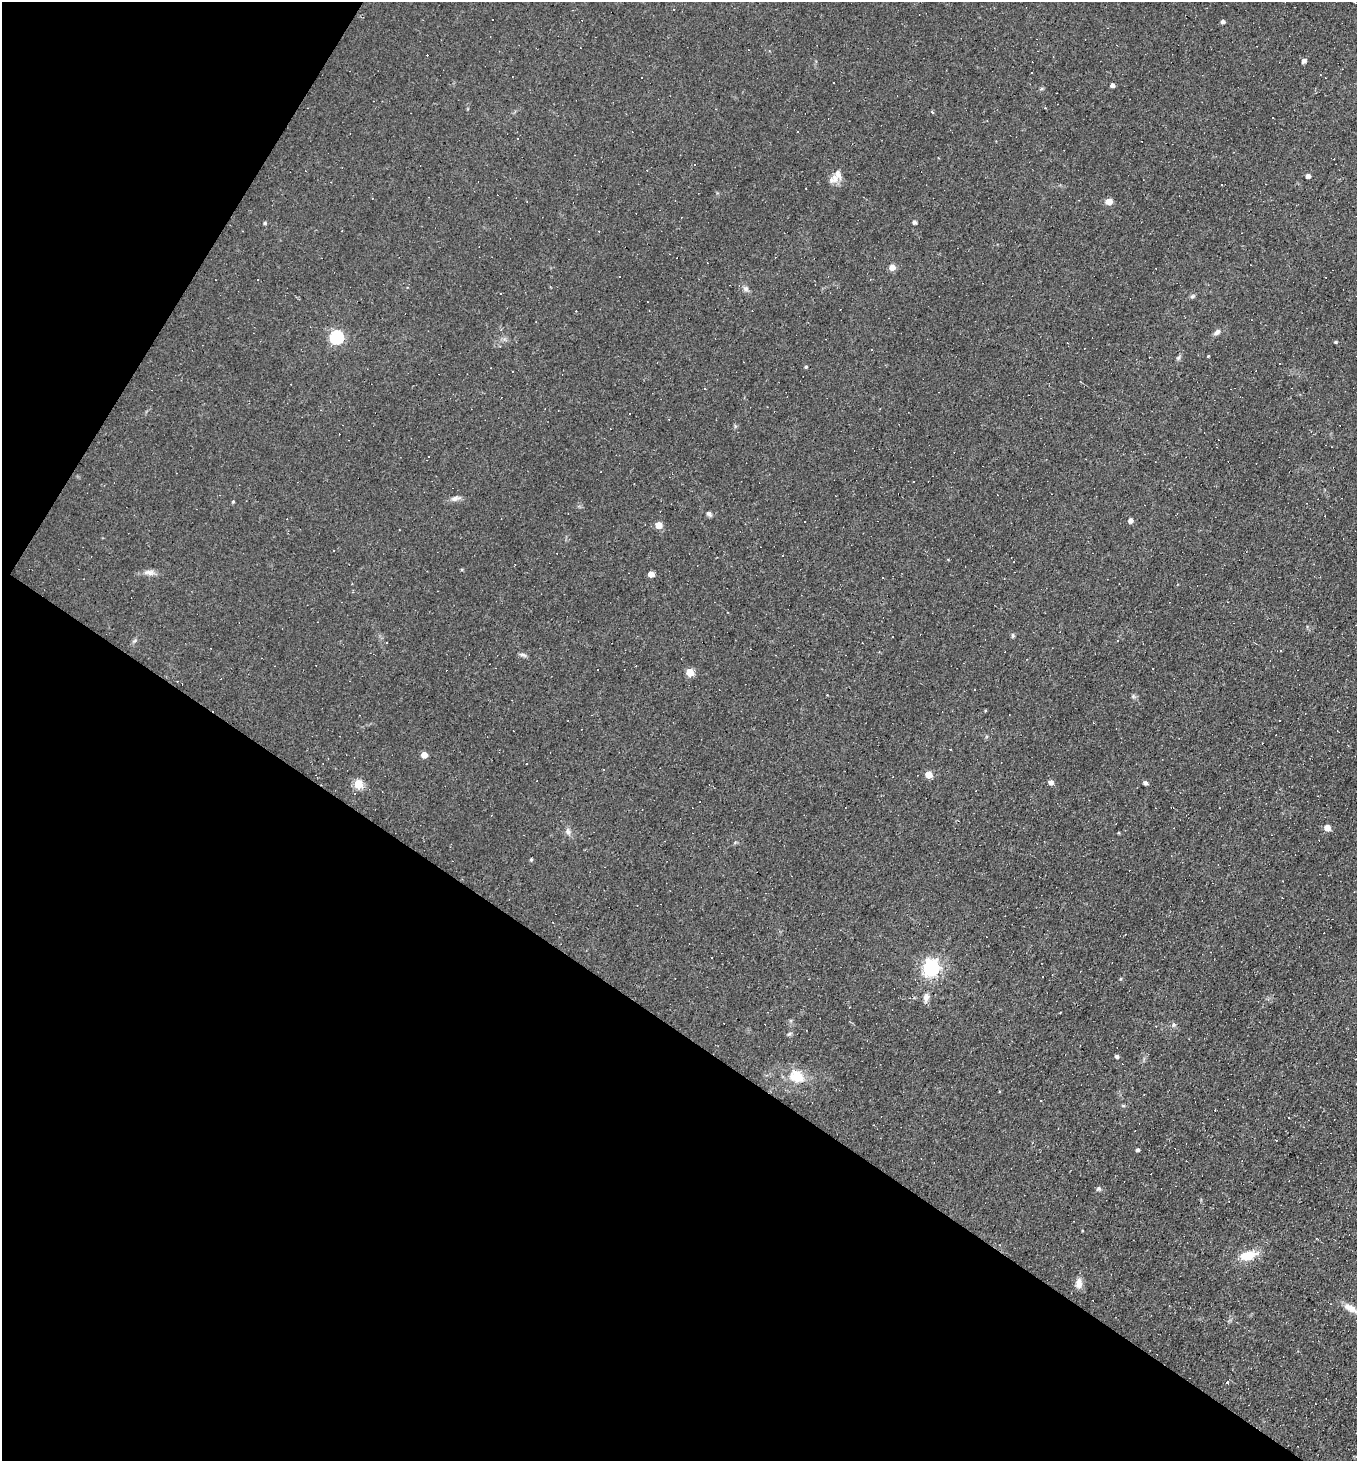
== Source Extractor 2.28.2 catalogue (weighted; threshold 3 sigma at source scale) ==
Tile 9 of 4 x 4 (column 1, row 3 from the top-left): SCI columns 145-1499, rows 1460-2918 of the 5847 x 5837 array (HDU 1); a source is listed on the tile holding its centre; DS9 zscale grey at full resolution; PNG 1359 x 1463 px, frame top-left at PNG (2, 2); no overlay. Shown black and unused: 35% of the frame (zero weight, under 2 of 3 exposures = <1% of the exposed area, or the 3 px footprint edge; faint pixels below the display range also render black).
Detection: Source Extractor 2.28.2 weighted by HDU 2 'WHT'; one run over the whole footprint, this tile lists its part. Background 0.0353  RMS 0.0078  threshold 0.0353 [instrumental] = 3 sigma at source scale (4.5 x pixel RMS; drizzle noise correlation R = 1.50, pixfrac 1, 0.05/0.05 arcsec/px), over >= 5 px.
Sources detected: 121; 60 cosmic-ray / hot-pixel residue — not listed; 1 inside a brighter listed object's ellipse — not listed separately; the other 60 listed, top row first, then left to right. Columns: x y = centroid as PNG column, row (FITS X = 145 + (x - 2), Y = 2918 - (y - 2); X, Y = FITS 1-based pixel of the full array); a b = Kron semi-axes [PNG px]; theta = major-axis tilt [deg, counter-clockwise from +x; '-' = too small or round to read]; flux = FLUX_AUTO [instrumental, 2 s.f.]
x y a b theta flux
1223 22 4 4 - 2.4
1304 61 6 5 - 2
833 82 3 3 - 1.9
1112 85 4 4 - 2.8
1041 89 6 4 19 0.99
1045 108 3 2 - 0.68
932 112 4 3 - 1.2
1273 118 2 2 - 0.63
518 138 3 2 - 0.51
1308 176 4 4 - 3.2
834 179 15 10 45 5.7
1109 201 5 4 - 12
914 222 4 4 - 2.3
265 223 4 4 - 1.1
892 267 4 4 - 9.9
257 280 3 2 - 0.57
745 289 7 7 - 2.3
1192 297 7 4 1 1.3
1217 332 10 6 38 2.6
337 337 6 6 - 110
1335 342 4 3 - 1
1067 343 3 2 - 0.7
1208 356 3 3 - 0.8
1178 358 8 4 58 1.4
806 367 4 4 - 1
705 388 3 2 - 1.3
455 499 10 7 24 3
233 502 4 4 - 0.88
709 514 7 5 -38 2.1
1130 520 5 4 - 3.6
659 525 5 5 - 13
149 572 14 8 -2 4.2
651 574 5 4 - 8.4
1013 635 6 4 -87 1.2
1281 651 3 2 - 1.1
523 655 10 4 -17 1.9
598 670 3 2 - 1.2
690 672 5 5 - 21
975 689 2 2 - 0.58
424 755 5 4 - 10
929 774 5 5 - 16
1051 782 5 4 - 3.9
1145 783 5 4 - 2
358 784 5 5 - 38
1327 828 5 4 - 11
568 832 9 6 -73 2.6
531 859 4 3 - 1
931 967 6 6 - 290
1121 979 4 4 - 0.81
926 997 13 7 78 3.8
789 1034 7 4 44 1.3
1117 1056 4 4 - 2
797 1076 23 17 -22 17
1123 1105 6 3 -19 0.89
1138 1150 4 4 - 1.6
1099 1188 6 4 35 1.6
1248 1256 19 10 14 15
1079 1283 13 9 85 5
1350 1308 19 8 -29 7.1
1227 1382 3 3 - 7